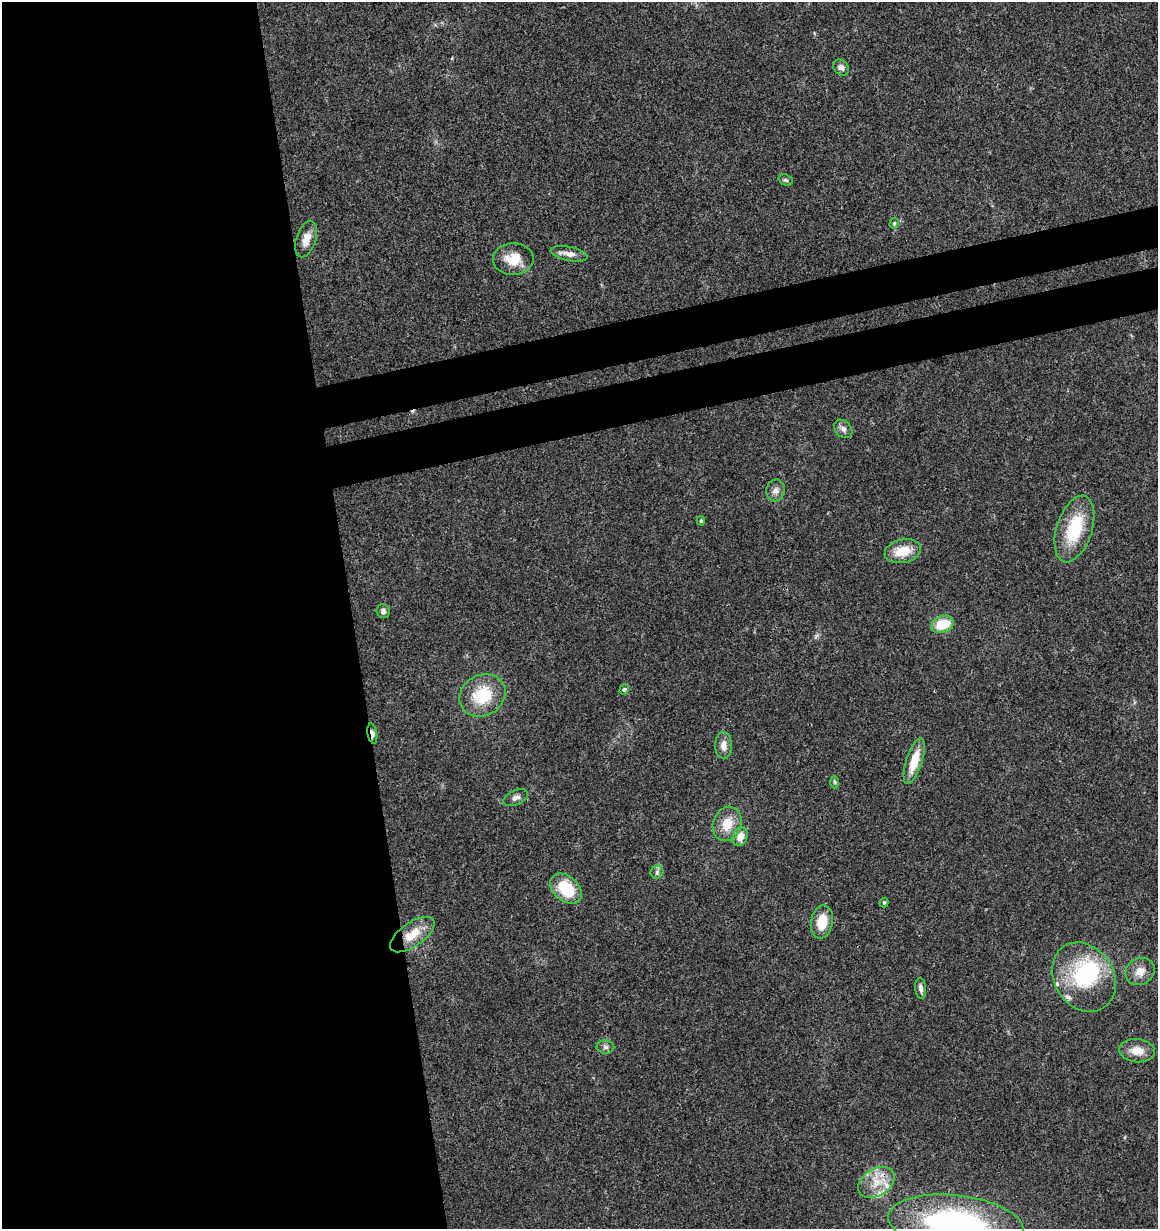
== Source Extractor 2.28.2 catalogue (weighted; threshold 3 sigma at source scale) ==
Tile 9 of 4 x 4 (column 1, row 3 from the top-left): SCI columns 44-1199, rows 1291-2517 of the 4760 x 5028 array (HDU 1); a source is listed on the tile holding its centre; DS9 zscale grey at full resolution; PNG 1160 x 1231 px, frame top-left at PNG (2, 2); each listed source drawn as its Kron ellipse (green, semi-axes under 4 px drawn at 4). Shown black and unused: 35% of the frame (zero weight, under 3 of 4 exposures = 5% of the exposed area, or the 3 px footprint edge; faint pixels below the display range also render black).
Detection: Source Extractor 2.28.2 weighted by HDU 2 'WHT'; one run over the whole footprint, this tile lists its part. Background 0.043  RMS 0.0036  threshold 0.016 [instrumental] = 3 sigma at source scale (4.5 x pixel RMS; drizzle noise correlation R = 1.50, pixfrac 1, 0.0396/0.0396 arcsec/px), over >= 5 px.
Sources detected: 39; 1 inside a brighter object's white glare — neither listed nor drawn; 4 inside a brighter listed object's ellipse — not listed separately; the other 34 listed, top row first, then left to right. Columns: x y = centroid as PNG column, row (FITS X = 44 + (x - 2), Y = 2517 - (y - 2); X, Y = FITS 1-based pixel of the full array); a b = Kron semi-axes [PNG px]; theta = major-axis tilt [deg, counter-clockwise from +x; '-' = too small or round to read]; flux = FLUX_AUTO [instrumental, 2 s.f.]
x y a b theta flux
841 67 9 7 -44 1.7
786 180 7 5 -19 0.76
894 223 5 4 - 0.55
306 239 19 10 72 3.6
569 254 18 7 -12 2.8
513 259 20 16 1 7.4
843 429 10 7 -47 1.7
776 491 11 9 77 2
701 521 5 4 - 0.48
1074 529 34 17 72 19
903 551 18 11 12 7.7
383 611 7 6 - 1.1
942 624 12 8 18 9.6
624 689 5 4 - 0.64
482 695 24 20 31 15
372 733 10 4 -79 1.6
724 745 13 8 -89 2.7
914 761 24 8 72 8.3
835 782 6 4 -88 0.53
516 798 13 7 24 1.7
727 824 17 14 71 6.7
740 837 10 7 71 3.8
657 872 6 6 - 0.94
566 889 18 12 -41 14
884 903 4 3 - 0.54
822 922 17 11 79 7.2
412 934 26 12 35 7.8
1140 971 15 13 32 3.9
1084 977 36 29 -57 32
921 988 10 5 -84 1.4
605 1047 9 6 -2 1.1
1137 1051 18 11 -6 4.5
876 1182 20 13 32 7.1
956 1223 68 28 -6 77
Overlapping masked pixels (flux is a lower limit): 2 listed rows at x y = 372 733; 956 1223
Isophote crosses this tile's border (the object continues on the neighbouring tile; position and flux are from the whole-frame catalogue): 1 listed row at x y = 956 1223